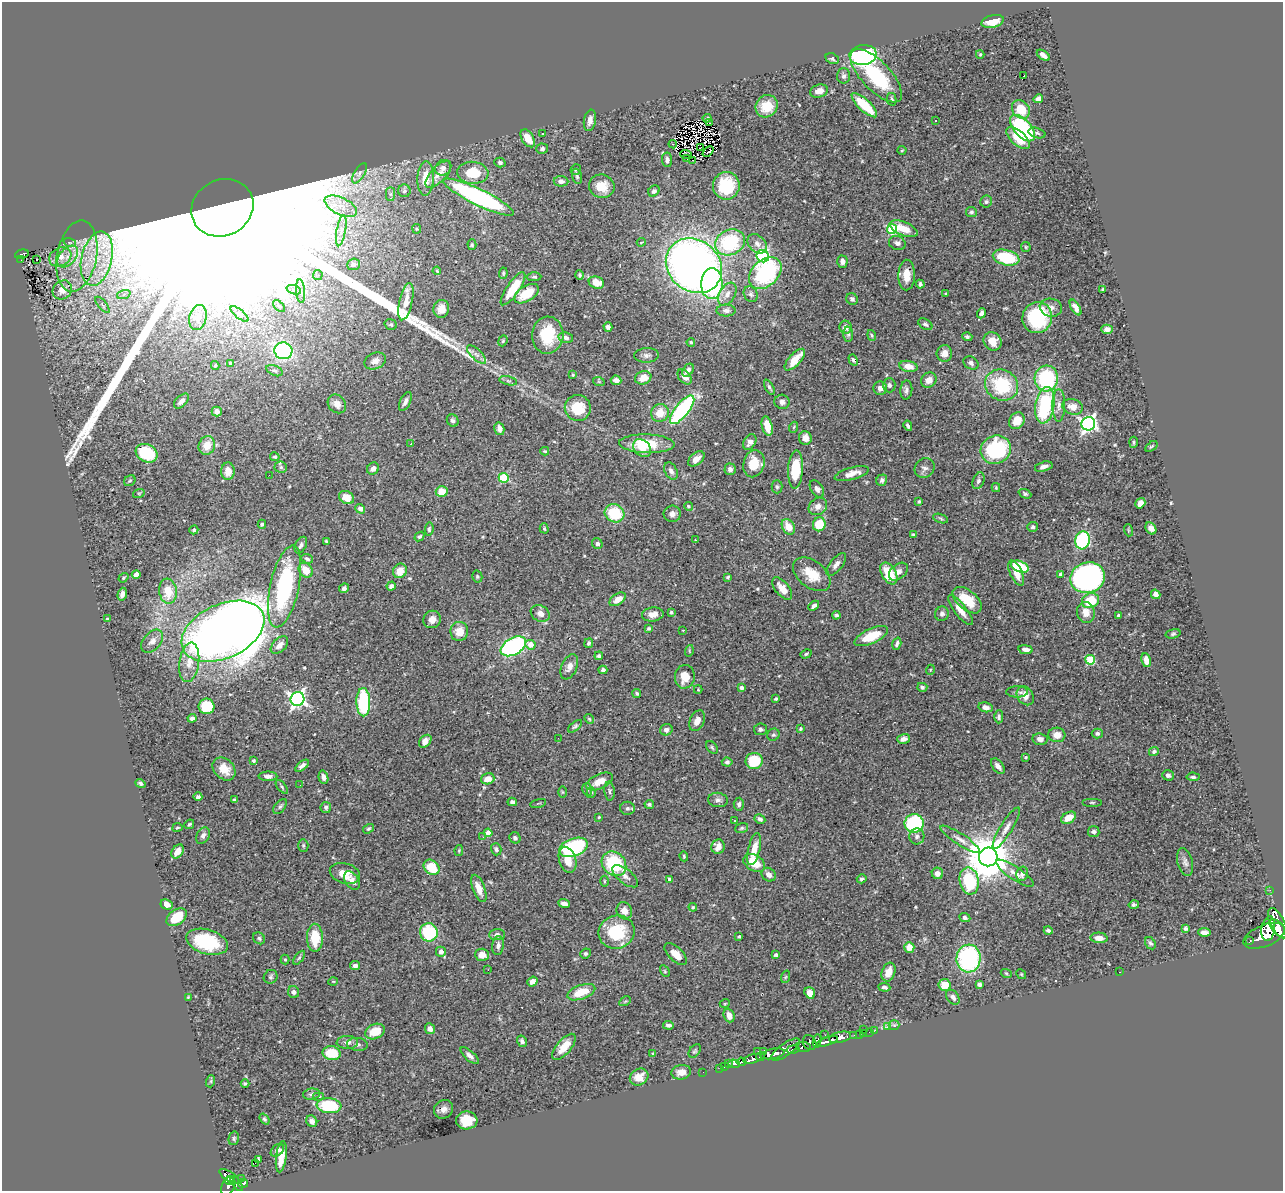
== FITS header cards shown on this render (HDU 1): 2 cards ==
NAXIS1  =                 1281
NAXIS2  =                 1189

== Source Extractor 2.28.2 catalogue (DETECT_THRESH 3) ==
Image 1281 x 1189 px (HDU 1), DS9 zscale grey, 1 PNG px = 1 image px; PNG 1285 x 1193 px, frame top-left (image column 1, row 1189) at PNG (2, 2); each listed source drawn as its Kron ellipse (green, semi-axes under 4 px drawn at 4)
Background 0.956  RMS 0.033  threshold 0.0975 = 3 sigma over >= 5 px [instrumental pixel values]
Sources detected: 531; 2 with non-positive FLUX_AUTO (blend fragments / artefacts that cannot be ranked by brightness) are neither listed nor drawn; of the other 529, the 500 brightest by FLUX_AUTO listed and drawn (29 fainter detections omitted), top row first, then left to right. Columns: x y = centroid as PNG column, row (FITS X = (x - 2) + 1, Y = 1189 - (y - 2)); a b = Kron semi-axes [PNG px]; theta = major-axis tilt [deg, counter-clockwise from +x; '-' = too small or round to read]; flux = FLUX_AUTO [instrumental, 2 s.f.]
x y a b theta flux
992 21 11 6 13 31
980 54 4 4 - 2.1
863 55 13 10 8 360
1043 55 7 4 -36 11
832 59 7 5 -23 3.8
1024 75 3 2 - 22
844 76 7 6 - 7.1
876 76 34 14 -46 160
819 91 9 6 14 16
892 99 6 4 -76 4.3
1038 99 5 4 - 8.5
864 105 16 6 -43 86
767 106 12 10 45 50
1021 109 10 8 -50 50
707 118 4 3 - 3.5
590 120 11 6 80 12
935 120 3 2 - 3.2
709 123 2 2 - 3
1022 128 16 8 -47 260
1037 133 9 5 -15 4.3
542 134 3 3 - 8.7
528 138 10 6 -58 28
1018 138 14 7 -42 45
673 144 4 2 - 11
700 148 3 2 - 2.8
542 149 6 5 - 5.6
902 150 4 4 - 2.4
708 152 6 2 41 2.7
686 155 6 2 -21 2.3
687 158 2 2 - 2.9
667 160 7 5 -85 6.7
693 160 3 2 - 9.1
500 162 5 4 - 4.7
443 168 8 7 - 11
576 169 5 5 - 3.7
359 173 11 5 60 8.1
473 173 16 11 -5 71
438 174 17 7 47 23
577 176 8 4 -72 4.3
425 178 17 8 87 39
561 181 7 5 -3 8.2
602 186 13 11 -19 35
726 186 14 13 - 100
404 191 6 6 - 5.3
654 191 6 5 - 5.6
390 194 7 4 90 4.6
479 197 39 8 -26 480
986 201 6 6 - 4.5
341 206 17 8 -26 30
222 208 32 28 28 670000
971 212 5 5 - 4.1
417 229 5 4 - 2.2
892 229 5 5 - 160
903 229 15 6 -22 38
341 231 16 4 80 13
641 242 4 3 - 2.4
730 242 15 12 27 160
70 243 6 4 -18 3.7
897 243 8 7 - 8.6
757 244 11 8 -45 12
472 245 5 4 - 3.1
1026 247 5 5 - 2.7
22 254 7 4 15 71
68 256 13 8 47 20
77 256 36 20 79 110
763 256 6 6 - 310
60 257 12 9 28 26
1006 258 13 7 -14 120
36 259 3 2 - 3.1
97 259 27 15 77 81
21 260 2 2 - 3.2
842 262 6 5 - 7.9
354 264 6 6 - 4.7
694 266 30 25 -41 1700
437 271 4 4 - 2.3
503 273 6 4 84 2.8
765 273 18 13 44 260
318 275 5 5 - 3.5
579 275 5 4 - 4
907 275 15 8 88 31
534 277 7 4 2 3.9
596 283 8 6 -18 30
712 284 15 11 87 220
920 284 4 3 - 4.9
513 289 20 6 55 66
1102 289 4 2 - 2.7
62 290 10 9 - 20
294 290 7 4 -18 6.3
300 291 12 4 -85 8.9
124 294 7 4 20 5.9
527 294 13 7 32 56
727 294 12 7 59 15
751 294 8 6 -61 6.1
946 294 3 3 - 2.6
852 299 6 5 - 5.7
406 302 19 6 78 26
102 305 10 4 -50 4.6
279 306 7 4 -44 4.5
1075 307 9 4 -59 12
1051 308 11 9 -10 12
441 309 9 7 78 19
726 310 9 6 -1 8.3
981 313 5 4 - 7.8
240 314 11 3 -40 5.3
198 317 13 8 76 20
1037 318 16 14 66 140
925 324 8 5 -33 5
391 325 6 5 - 3.8
608 327 4 4 - 8.2
846 327 6 6 - 13
1107 329 5 4 - 9
848 334 7 5 -88 4.7
548 335 18 15 86 81
872 335 5 4 - 3
967 337 5 4 - 4.5
566 338 7 5 -12 7.4
503 341 6 4 67 3.4
992 341 9 8 - 26
691 342 4 4 - 3.3
283 351 9 8 - 220
944 353 8 7 - 16
476 354 12 5 -44 9.9
647 355 12 7 4 8.7
795 360 14 6 48 44
853 360 6 3 -61 4.5
375 361 11 8 24 14
230 363 3 3 - 2.7
971 363 8 6 -30 7.3
215 365 4 4 - 2.3
908 366 9 5 -12 21
688 370 7 5 50 8.7
274 371 9 5 -22 4.4
573 375 4 3 - 2.6
685 377 9 5 -50 18
643 378 8 6 20 23
1046 378 13 11 84 210
616 380 5 4 - 11
929 380 8 7 - 17
508 381 9 4 -13 4.5
599 382 6 3 -19 2.2
889 385 7 6 - 6
1002 385 17 15 -29 130
769 387 8 4 -63 4.6
880 388 7 6 - 12
906 390 9 6 86 7.7
181 401 9 5 45 12
405 401 10 5 65 9.6
782 402 7 7 - 7.6
337 404 10 8 -48 15
1045 405 18 9 81 190
1059 405 16 6 90 14
1073 407 10 7 -16 21
578 408 13 13 - 58
682 410 17 6 52 310
217 411 5 5 - 18
660 413 9 9 - 31
453 421 6 5 - 5.7
1017 421 9 7 55 31
1088 424 7 6 - 690
767 426 10 5 -77 36
908 426 5 3 - 4.3
794 427 5 3 - 2.6
499 429 6 5 - 12
805 438 7 6 - 13
750 442 8 6 60 13
1134 442 5 3 - 3.1
411 444 3 2 - 2.3
647 444 27 9 -2 77
207 445 9 8 - 34
1151 446 7 3 35 2.7
642 448 10 7 -43 24
996 450 15 14 - 210
545 451 4 3 - 2.2
147 453 11 8 -28 100
275 457 5 4 - 3.3
696 459 9 6 39 16
754 464 14 10 76 45
281 467 6 5 - 4.5
1044 467 9 5 16 10
925 468 10 9 - 10
373 469 6 5 - 10
730 469 6 5 - 8.7
795 470 19 7 87 79
228 471 8 7 - 19
671 471 9 6 -60 8.1
852 474 18 6 16 19
269 475 2 2 - 4.7
504 478 5 5 - 140
882 480 6 5 - 6.5
130 481 6 5 - 3.5
978 481 8 5 68 6.1
777 487 6 5 - 4.1
996 488 4 4 - 2.3
817 489 9 6 -56 9.4
442 491 6 5 - 33
139 493 6 3 18 2.1
1025 494 6 4 -23 4.3
346 497 8 6 -30 28
919 501 3 3 - 2.9
1140 503 6 4 57 14
688 506 4 4 - 4.1
818 506 10 8 36 15
360 509 5 4 - 12
615 513 10 9 - 82
672 514 8 8 - 11
941 519 8 3 -19 2.8
262 524 4 3 - 3.1
819 524 7 6 - 52
788 527 8 6 -59 28
1033 527 5 5 - 4.2
544 528 5 4 - 3.2
1151 528 6 5 - 9.7
429 529 7 4 84 3.9
194 530 4 4 - 3.1
1128 530 6 4 -72 2.6
914 535 4 3 - 3.5
419 537 5 4 - 3.6
695 540 3 3 - 2.2
1083 540 9 7 74 240
326 541 3 3 - 3.2
597 544 5 5 - 4.6
301 545 9 5 63 6.8
307 559 6 4 -20 4.5
836 564 14 6 51 13
1020 567 9 5 -21 120
306 570 8 6 -52 32
400 571 7 6 - 31
898 572 11 7 39 11
889 573 12 7 -60 69
1016 573 13 6 -65 22
812 574 21 13 -38 49
1061 574 4 4 - 11
136 575 4 4 - 22
477 577 6 5 - 3.8
728 577 3 3 - 3.1
123 578 5 4 - 2.6
1088 578 17 15 19 620
391 586 4 4 - 7.6
284 587 42 14 78 260
344 588 5 4 - 6.6
782 589 13 6 -51 24
168 591 12 9 -84 46
122 594 6 4 73 9.4
1156 594 5 4 - 9.5
618 599 9 5 35 22
967 600 17 9 -40 57
1090 601 9 7 26 88
814 606 6 4 43 6.8
960 610 18 6 -52 21
671 612 3 3 - 3.1
1086 612 10 9 - 22
540 613 10 7 -31 15
653 614 11 7 7 18
942 614 7 7 - 7.7
836 615 4 4 - 5.4
1118 615 4 3 - 4.6
107 619 3 3 - 2.3
432 619 9 8 - 16
649 628 4 4 - 3.9
683 630 3 2 - 9.3
223 631 44 27 25 3600
459 631 10 9 - 32
1173 634 7 4 14 3.7
871 636 18 7 24 60
152 641 13 8 48 15
589 643 5 4 - 4.1
897 644 6 3 73 4.8
279 645 10 6 46 15
530 645 5 4 - 22
513 646 14 8 30 430
1026 650 7 4 -10 12
689 651 6 3 73 2.3
806 654 6 4 30 3.3
599 656 4 4 - 5.8
1090 660 5 5 - 110
1146 660 7 4 -80 18
189 662 20 10 82 29
569 667 13 7 66 13
603 670 4 4 - 6.3
930 670 5 3 - 2
685 677 12 10 86 31
741 687 4 3 - 10
922 687 5 4 - 4.2
698 690 4 4 - 2.1
1017 692 11 5 0 5.6
637 694 4 4 - 3.7
1025 696 10 8 -57 19
297 699 7 7 - 740
776 699 4 3 - 3.7
363 702 14 7 -88 190
207 706 8 7 - 75
985 707 7 5 -13 9.5
999 717 6 4 89 4.9
192 718 4 4 - 6.5
589 719 5 4 - 3.1
697 721 11 7 65 16
575 726 8 4 40 3.9
760 729 7 5 9 5.2
800 729 3 3 - 3.4
666 730 6 5 - 7.5
1097 733 5 5 - 4.8
773 735 6 5 - 4.8
1057 735 8 7 - 20
558 738 2 2 - 3.4
903 739 6 4 16 12
1040 739 7 6 - 11
425 741 7 5 45 16
712 747 7 5 -50 3.7
1154 752 5 4 - 5.4
1026 757 3 3 - 2.6
254 760 4 3 - 3.8
754 761 8 8 - 69
727 762 5 4 - 4.4
302 766 8 4 39 8.7
998 766 9 5 -52 11
224 769 13 9 -46 32
1168 775 6 5 - 7.4
268 776 9 4 0 8.8
323 777 7 4 -76 9.4
1193 777 6 3 -5 4.5
488 779 7 5 17 22
599 781 14 7 26 26
140 783 5 4 - 4.5
300 785 2 2 - 3.2
282 787 8 4 -51 3.7
587 789 6 4 -73 4.2
609 791 10 5 -86 5.4
562 792 6 4 -89 2.5
591 793 5 4 - 3.9
198 797 4 3 - 4.5
234 800 4 3 - 3.9
718 800 10 7 -7 8.2
512 802 5 4 - 6.7
1092 802 9 4 0 3.2
538 803 8 3 14 2.3
649 804 5 4 - 4
739 804 6 5 - 6.1
280 806 9 5 52 4.8
326 807 5 5 - 4.6
627 808 7 6 - 6
599 817 3 3 - 2.1
1069 818 8 5 31 26
760 819 5 4 - 5.6
735 820 3 2 - 3.8
914 823 9 9 - 200
189 824 5 3 - 3.2
177 827 5 2 - 2.3
742 828 6 5 - 3.6
1006 828 24 6 59 16
368 829 6 4 36 3.1
1094 831 5 5 - 6.4
488 833 4 4 - 31
203 836 9 6 60 8.1
917 836 8 7 - 9.2
483 837 3 3 - 2.4
515 838 6 5 - 5.5
960 839 23 5 -33 16
303 846 7 5 -89 3.4
574 847 15 8 20 220
718 847 7 6 - 20
496 849 6 5 - 6
754 849 16 6 77 35
459 850 5 4 - 2.4
177 851 7 5 54 21
684 856 5 3 - 2.6
988 857 9 9 - 10000
568 860 13 8 -72 30
1185 862 14 7 -77 10
754 863 11 8 -31 48
614 864 13 11 -46 140
432 867 9 7 -43 62
345 873 15 10 -17 29
937 873 6 5 - 11
1015 873 22 6 -34 17
1022 874 7 6 - 9.6
769 875 7 6 - 11
625 876 15 7 -39 11
669 879 4 3 - 4.1
862 879 5 4 - 4.8
352 881 10 6 -53 12
604 881 5 3 - 2.3
969 881 14 9 -80 120
479 888 14 6 -69 24
1270 890 2 2 - 11
167 904 6 5 - 14
564 904 6 4 -20 11
1134 905 5 4 - 4.1
693 907 4 4 - 2.4
624 911 9 7 -65 17
177 917 11 7 36 57
965 918 6 4 -24 5.4
1278 923 16 7 -64 2400
1186 929 4 4 - 4.4
1268 929 12 6 80 1900
1278 929 11 6 -49 2400
1048 930 4 3 - 4.2
429 932 9 9 - 130
617 932 18 16 18 110
1204 932 6 4 -8 12
497 935 8 5 3 8.2
739 936 4 3 - 3.8
1264 936 22 10 22 3900
259 938 7 5 -41 4.5
315 938 14 8 -89 62
1099 938 8 5 -4 14
1250 941 3 3 - 83
207 942 21 12 -16 140
1150 943 6 5 - 4.4
498 945 9 6 84 7.9
909 947 5 5 - 23
441 952 5 5 - 16
585 953 5 5 - 4.9
676 954 14 7 -44 25
482 955 7 6 - 21
776 955 4 3 - 4.6
299 958 8 4 54 3.4
968 958 14 12 84 280
285 959 5 4 - 2.6
355 966 5 4 - 6.6
488 970 2 2 - 2.8
665 971 6 4 -61 2.6
888 972 10 6 69 26
1120 972 3 2 - 2
1006 973 5 3 - 2
1021 974 5 4 - 2.2
271 977 7 6 - 5
785 977 6 4 70 2.9
333 981 5 3 - 2
532 982 5 4 - 15
979 984 4 4 - 5.7
945 985 6 6 - 34
884 987 6 3 -6 6
294 992 6 5 - 7.2
581 992 14 7 20 54
810 993 6 5 - 20
188 997 4 3 - 2
953 997 8 5 -51 8.2
625 1001 6 4 30 3
725 1003 5 3 - 2
729 1016 7 5 -68 17
668 1025 5 3 - 4.8
894 1025 5 5 - 4.1
887 1027 3 2 - 13
430 1029 5 5 - 11
864 1029 3 2 - 70
875 1030 2 2 - 12
375 1031 10 7 25 41
869 1032 3 2 - 22
863 1033 3 2 - 13
859 1034 2 2 - 13
825 1035 2 2 - 10
854 1035 2 2 - 19
840 1037 11 5 12 1100
522 1041 6 4 -56 8
817 1041 6 3 79 170
827 1041 11 4 18 1400
347 1042 10 6 -2 11
810 1043 8 6 -60 600
357 1044 10 6 -5 6.7
564 1047 16 7 50 38
803 1047 7 5 -6 570
793 1049 6 3 11 220
785 1050 17 6 35 1200
695 1051 7 5 53 3.7
764 1051 3 3 - 120
758 1052 3 3 - 26
332 1053 9 7 -10 62
653 1053 4 4 - 3.1
773 1054 12 5 11 2700
470 1056 11 5 -42 8.7
760 1057 4 4 - 640
752 1059 9 4 15 1400
741 1062 5 3 - 180
729 1063 4 3 - 18
734 1064 6 3 -1 69
724 1066 3 3 - 49
720 1068 2 2 - 6.9
681 1072 10 7 9 17
703 1072 2 2 - 7.9
639 1077 10 8 30 27
211 1081 6 4 72 2.4
245 1084 4 3 - 3.7
311 1094 8 5 6 5.7
318 1097 5 4 - 3.5
329 1106 12 7 -5 130
444 1109 10 9 - 12
264 1119 6 4 -52 3.3
467 1120 10 9 - 50
312 1121 6 5 - 9.7
234 1138 7 5 77 3.7
277 1150 7 5 43 8.6
281 1157 16 5 82 26
259 1159 3 3 - 10
255 1163 2 2 - 800
230 1177 12 4 -32 330
241 1179 2 2 - 5
230 1181 4 3 - 200
237 1183 9 4 -55 250
243 1183 5 3 - 110
228 1186 10 6 63 420
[29 fainter detections neither listed nor drawn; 2 non-positive-flux detections neither listed nor drawn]